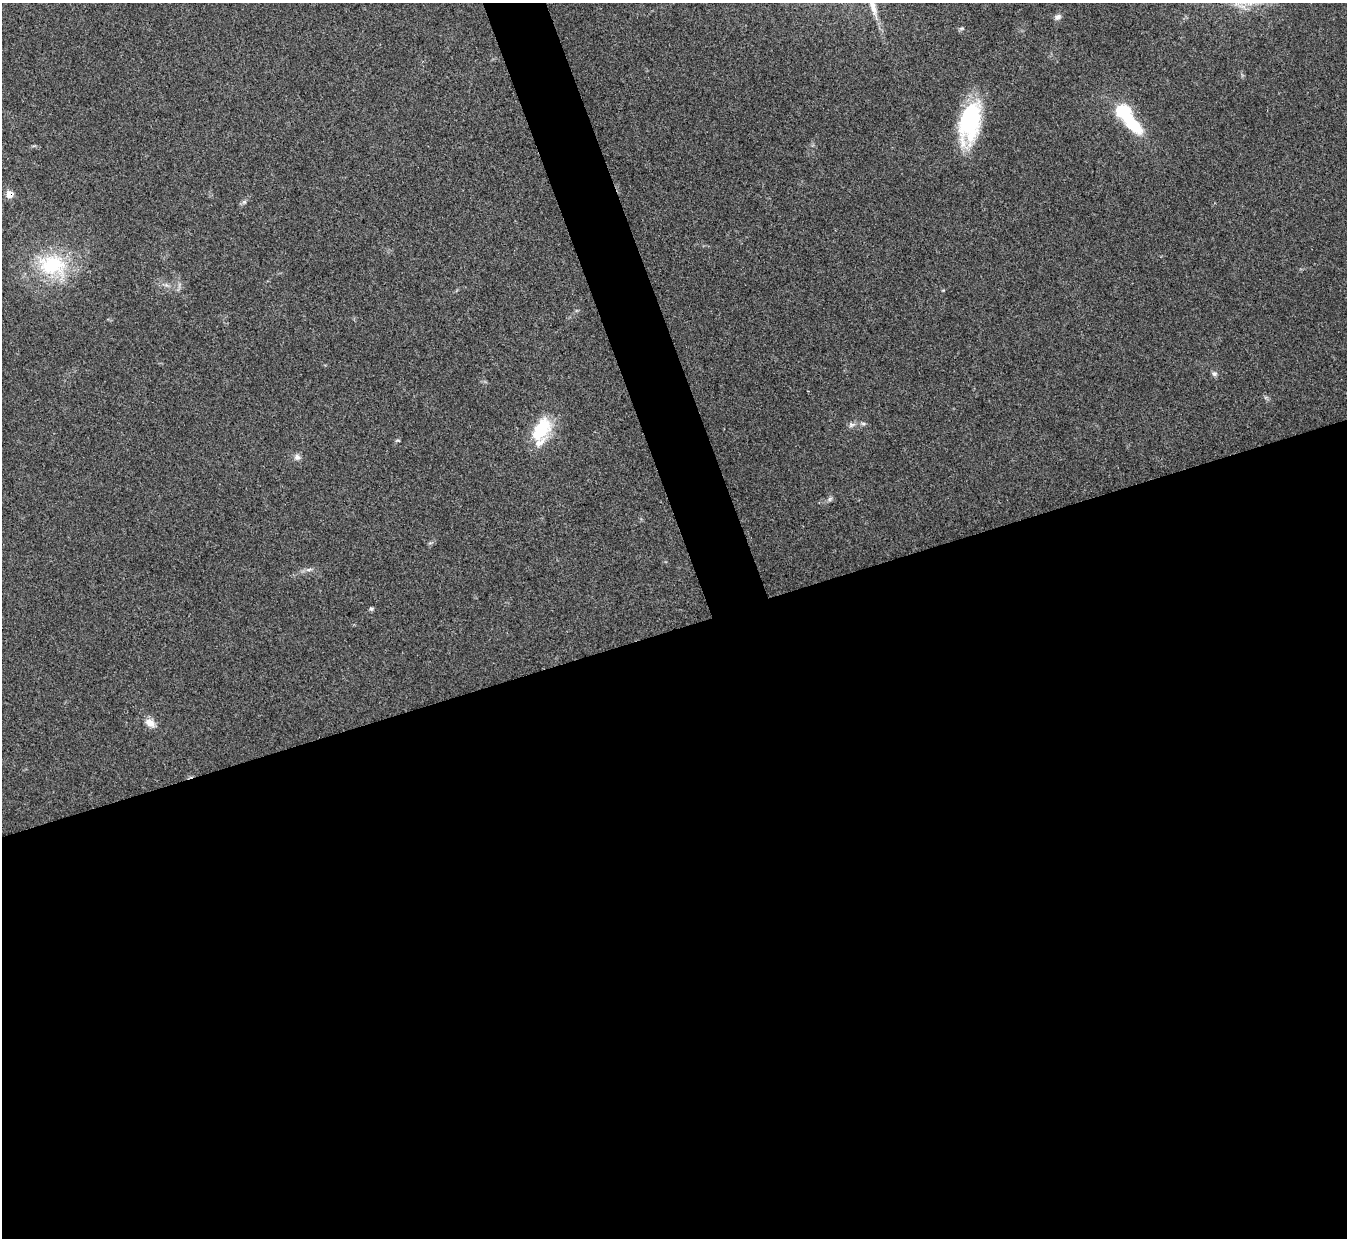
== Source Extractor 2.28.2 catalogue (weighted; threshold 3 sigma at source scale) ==
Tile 15 of 4 x 4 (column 3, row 4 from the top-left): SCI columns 2689-4033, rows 148-1383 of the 5378 x 5365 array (HDU 1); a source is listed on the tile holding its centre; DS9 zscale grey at full resolution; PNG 1349 x 1240 px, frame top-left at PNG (2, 3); no overlay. Shown black and unused: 52% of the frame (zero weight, under 3 of 4 exposures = <1% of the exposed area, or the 3 px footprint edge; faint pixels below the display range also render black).
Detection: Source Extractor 2.28.2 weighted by HDU 2 'WHT'; one run over the whole footprint, this tile lists its part. Background 0.15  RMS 0.0071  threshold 0.0321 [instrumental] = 3 sigma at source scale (4.5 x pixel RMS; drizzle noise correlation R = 1.50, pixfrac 1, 0.05/0.05 arcsec/px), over >= 5 px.
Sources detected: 17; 2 inside a brighter object's white glare — not listed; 1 inside a brighter listed object's ellipse — not listed separately; the other 14 listed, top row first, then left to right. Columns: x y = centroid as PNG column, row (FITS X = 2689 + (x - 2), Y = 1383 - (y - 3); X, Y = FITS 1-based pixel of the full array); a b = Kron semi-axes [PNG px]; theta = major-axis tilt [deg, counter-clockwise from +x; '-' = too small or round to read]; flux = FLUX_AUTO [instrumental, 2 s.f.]
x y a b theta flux
1058 17 9 7 12 2.5
962 28 6 4 18 1
970 122 44 25 76 60
1133 125 26 13 -45 28
10 194 7 6 - 8.2
52 265 42 29 -8 52
1214 374 7 7 - 1.8
851 425 9 6 18 2.3
541 429 30 17 59 32
297 457 9 8 - 2.8
830 499 7 5 60 1.5
309 570 9 4 19 1.7
371 609 6 5 - 1.2
150 723 13 9 -37 5.8
Overlapping masked pixels (flux is a lower limit): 1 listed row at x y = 10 194